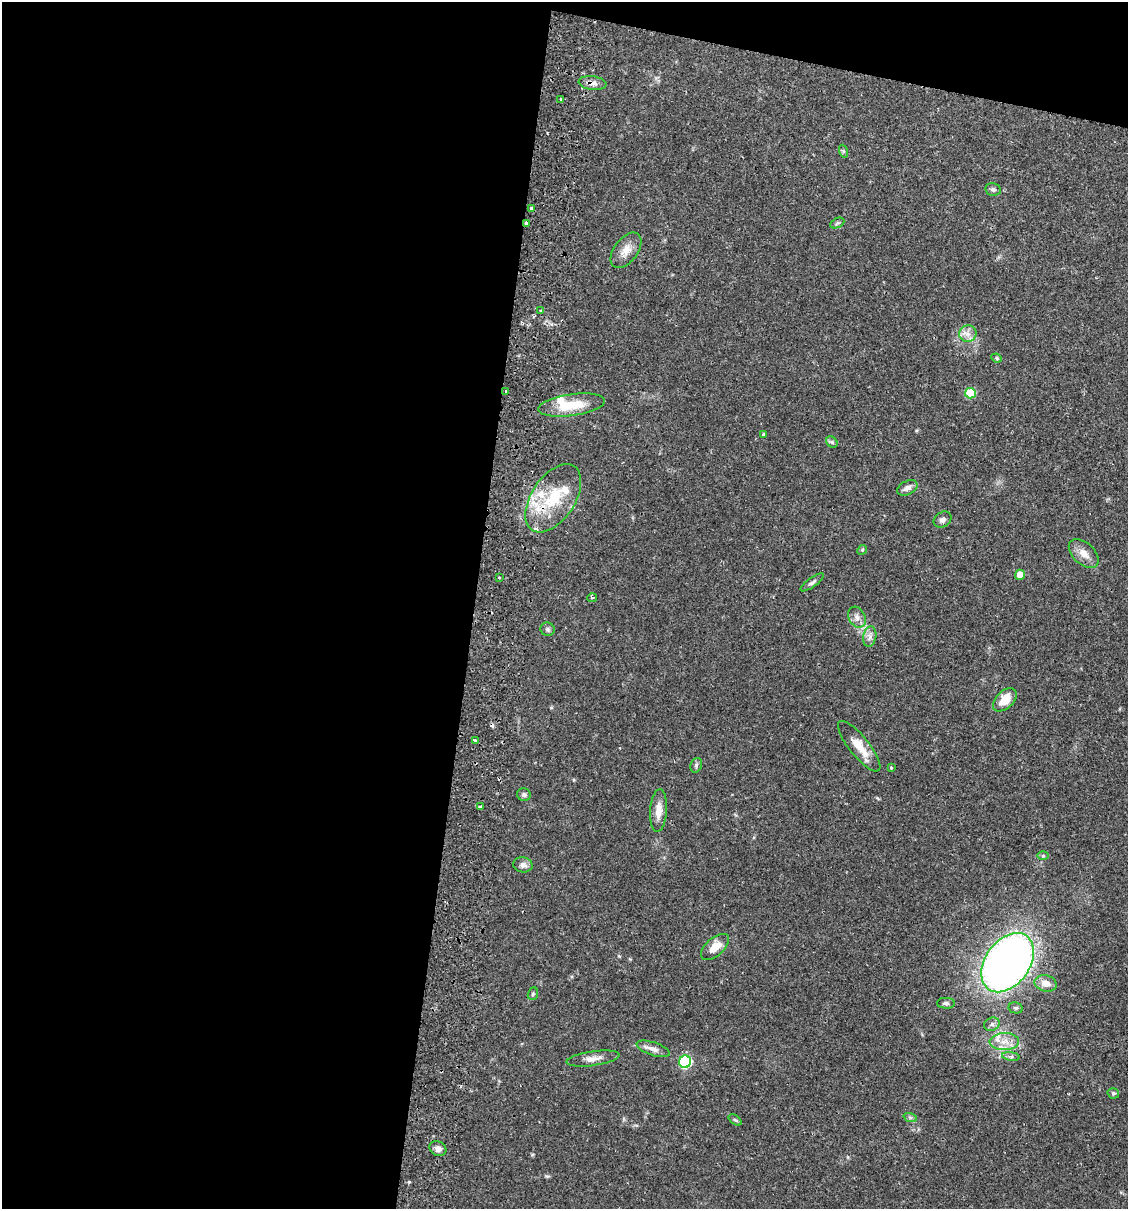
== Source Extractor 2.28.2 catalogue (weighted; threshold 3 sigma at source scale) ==
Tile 1 of 4 x 4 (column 1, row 1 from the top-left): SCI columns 173-1298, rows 3640-4846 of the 4966 x 4858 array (HDU 1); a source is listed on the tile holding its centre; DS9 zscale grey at full resolution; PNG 1130 x 1211 px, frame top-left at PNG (2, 2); each listed source drawn as its Kron ellipse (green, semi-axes under 4 px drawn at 4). Shown black and unused: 45% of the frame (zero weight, under 2 of 3 exposures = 3% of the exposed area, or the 3 px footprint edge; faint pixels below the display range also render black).
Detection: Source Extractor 2.28.2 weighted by HDU 2 'WHT'; one run over the whole footprint, this tile lists its part. Background 0.0646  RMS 0.005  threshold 0.0225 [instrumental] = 3 sigma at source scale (4.5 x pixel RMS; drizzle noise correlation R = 1.50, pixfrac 1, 0.05/0.05 arcsec/px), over >= 5 px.
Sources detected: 60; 1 inside a brighter object's white glare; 1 cosmic-ray / hot-pixel residue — neither listed nor drawn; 4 inside a brighter listed object's ellipse — not listed separately; the other 54 listed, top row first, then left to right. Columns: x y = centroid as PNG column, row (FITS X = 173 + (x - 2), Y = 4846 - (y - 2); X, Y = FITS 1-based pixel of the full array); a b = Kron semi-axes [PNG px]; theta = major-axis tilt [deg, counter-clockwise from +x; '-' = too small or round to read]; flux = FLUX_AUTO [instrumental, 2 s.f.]
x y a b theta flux
592 83 14 7 -7 2.9
561 99 3 3 - 1.4
843 151 6 4 -72 0.72
993 189 8 6 -10 1.3
531 209 3 3 - 2.4
526 223 3 3 - 1.7
837 223 7 5 25 0.97
626 250 20 11 53 5.7
541 311 3 3 - 0.95
968 334 9 8 - 3.1
997 358 5 4 - 0.68
506 392 3 3 - 1.4
970 393 5 5 - 19
572 405 34 11 8 16
763 434 4 3 - 0.58
832 442 6 5 - 0.93
907 488 11 6 26 2.6
553 498 38 21 56 26
943 520 9 7 35 1.9
862 550 5 4 - 0.62
1084 553 18 10 -43 5
1020 575 5 5 - 5.6
499 577 3 3 - 0.52
812 582 14 4 36 1.4
592 598 5 3 - 0.82
857 617 11 8 -62 2.8
548 629 7 6 - 1.2
870 637 10 6 80 2.2
1005 700 14 8 43 8.4
475 740 3 3 - 0.8
859 746 31 10 -51 8.7
696 765 7 5 70 1.1
891 768 4 3 - 0.56
524 795 7 6 - 1.1
481 807 4 3 - 2.4
659 810 21 8 86 5.3
1043 856 6 4 0 0.77
523 865 10 7 -9 2
715 947 17 9 42 6.3
1008 963 33 22 54 340
1046 983 11 8 -14 4.5
533 994 6 5 - 0.84
946 1003 9 5 -1 1.2
1016 1008 7 5 -13 1.1
992 1024 8 6 27 1.6
1004 1042 15 8 2 5.4
653 1049 17 6 -19 3.1
1011 1056 9 4 -8 1.2
593 1059 26 7 8 4.1
685 1062 6 6 - 56
1113 1093 6 5 - 0.97
910 1117 7 4 -19 0.91
735 1120 7 4 -36 0.72
438 1149 9 7 -29 2.3
Overlapping masked pixels (flux is a lower limit): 4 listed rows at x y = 592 83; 526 223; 506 392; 553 498